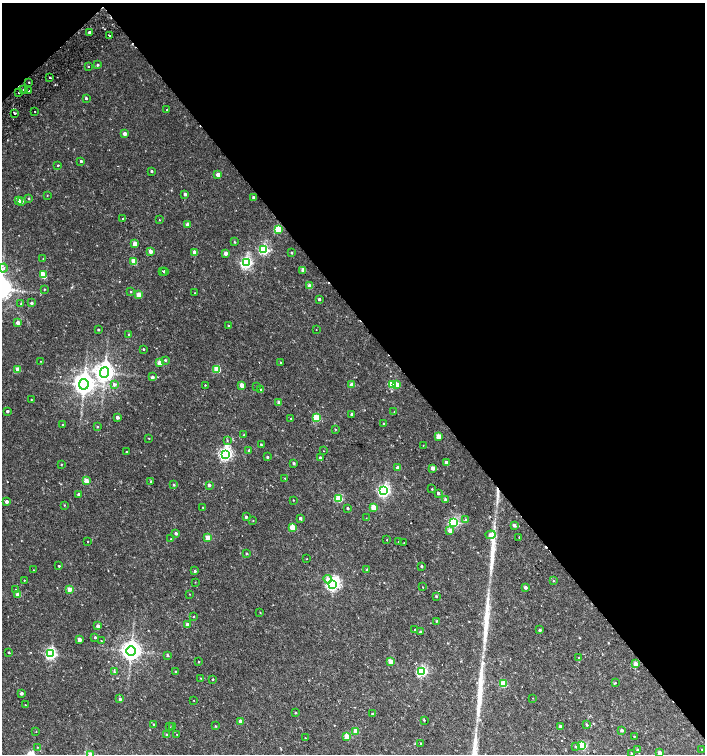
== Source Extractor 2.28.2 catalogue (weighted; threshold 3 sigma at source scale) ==
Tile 3 of 4 x 4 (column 3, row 1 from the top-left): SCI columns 3003-4407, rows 4566-6069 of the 6068 x 6115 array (HDU 1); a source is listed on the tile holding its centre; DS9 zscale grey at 2 x 2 block average (1 PNG px = mean of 2 x 2 image px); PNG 707 x 756 px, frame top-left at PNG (2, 3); each listed source drawn as its Kron ellipse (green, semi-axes under 4 px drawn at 4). Shown black and unused: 43% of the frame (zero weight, under 2 of 3 exposures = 3% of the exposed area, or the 3 px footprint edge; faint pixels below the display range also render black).
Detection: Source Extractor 2.28.2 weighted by HDU 2 'WHT'; one run over the whole footprint, this tile lists its part. Background 0.0101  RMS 0.0028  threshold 0.0126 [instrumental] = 3 sigma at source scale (4.5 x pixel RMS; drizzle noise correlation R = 1.50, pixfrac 1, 0.0396/0.0396 arcsec/px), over >= 5 px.
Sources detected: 226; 8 cosmic-ray / hot-pixel residue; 3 long thin detections or spike segments (spike, bleed or trail) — neither listed nor drawn; the other 215 listed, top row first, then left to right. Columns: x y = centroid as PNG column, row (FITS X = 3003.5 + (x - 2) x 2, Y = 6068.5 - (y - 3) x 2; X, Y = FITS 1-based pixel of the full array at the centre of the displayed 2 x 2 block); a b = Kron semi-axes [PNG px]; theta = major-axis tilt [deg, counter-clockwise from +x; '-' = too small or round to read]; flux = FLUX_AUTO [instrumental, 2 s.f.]
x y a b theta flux
89 32 3 3 - 1.3
109 36 2 2 - 2.8
97 65 3 2 - 0.75
88 66 2 2 - 0.44
50 77 2 2 - 2.6
29 82 2 2 - 0.78
23 89 3 2 - 3.2
29 91 2 2 - 1.3
19 93 2 2 - 2.5
86 98 2 2 - 0.94
167 110 2 2 - 0.4
35 112 2 2 - 0.69
15 113 2 2 - 1.7
125 133 3 2 - 3.5
81 161 2 2 - 1.1
58 165 2 2 - 0.5
152 171 2 2 - 0.91
218 174 2 2 - 5.1
185 194 2 2 - 1.9
47 195 3 2 - 0.24
253 197 2 2 - 1.4
29 198 2 2 - 0.53
18 200 2 2 - 4.2
21 201 2 2 - 3.6
123 219 2 2 - 0.66
159 220 2 2 - 0.3
188 224 2 2 - 4.8
278 229 3 3 - 27
234 242 3 2 - 0.56
135 244 3 2 - 7.3
264 250 3 3 - 62
150 251 2 2 - 5.9
195 252 3 2 - 6.4
226 253 2 2 - 4.7
291 253 2 2 - 0.57
43 259 2 2 - 0.24
134 261 3 3 - 14
246 263 4 3 - 110
4 268 4 3 - 1.1
303 270 3 2 - 4
163 271 2 2 - 2.3
165 271 2 2 - 1.6
43 275 3 3 - 21
309 286 3 2 - 5.4
44 289 2 2 - 0.43
130 292 2 2 - 0.5
195 293 2 2 - 0.3
138 295 3 2 - 11
319 299 2 2 - 1.6
32 303 2 2 - 1.2
21 304 3 2 - 0.52
18 322 2 2 - 4.4
229 326 2 2 - 1.2
98 329 2 2 - 0.67
316 330 2 2 - 0.44
129 334 3 2 - 0.7
144 349 2 2 - 0.59
165 360 3 3 - 0.75
40 361 2 2 - 0.21
160 363 3 2 - 9.4
280 363 3 2 - 0.56
18 369 3 2 - 7
217 369 3 3 - 22
104 372 5 4 - 370
152 377 3 2 - 1.5
84 384 5 5 - 470
114 384 3 3 - 1.7
352 384 2 2 - 6.6
393 384 3 3 - 28
205 385 2 2 - 0.37
242 385 3 2 - 8.1
397 385 3 3 - 6.1
256 386 2 2 - 0.55
261 390 2 2 - 0.54
31 399 2 2 - 0.29
279 403 2 2 - 4.3
7 411 2 2 - 1.2
394 412 2 2 - 0.23
352 414 2 2 - 1.2
117 417 2 2 - 2.5
291 418 2 2 - 0.93
317 418 3 3 - 24
384 424 2 2 - 0.52
63 425 2 2 - 0.48
97 427 2 2 - 0.51
335 429 2 2 - 0.39
244 435 2 2 - 0.37
438 436 3 3 - 11
149 438 2 2 - 0.31
227 440 3 2 - 0.39
261 444 2 2 - 0.63
423 446 2 2 - 0.32
249 450 2 2 - 1.2
323 451 2 2 - 0.2
126 452 2 2 - 0.38
225 454 4 4 - 150
267 457 2 2 - 0.87
320 458 2 2 - 1
294 463 3 2 - 1.1
446 463 3 2 - 4
61 464 3 2 - 0.37
398 468 2 2 - 4.4
433 468 3 2 - 4.5
285 478 2 2 - 0.31
86 481 3 2 - 9.3
151 481 3 3 - 0.68
174 485 3 3 - 0.66
209 485 2 2 - 2
432 489 3 2 - 0.39
384 491 4 4 - 120
438 493 2 2 - 1.5
79 494 2 2 - 1.2
338 498 3 3 - 29
293 500 2 2 - 0.32
446 500 2 2 - 2.2
7 501 2 2 - 3.1
64 505 2 2 - 0.38
203 507 2 2 - 0.38
374 507 3 3 - 13
348 508 2 2 - 0.83
246 517 2 2 - 1.4
300 518 2 2 - 1.4
366 518 2 2 - 0.58
466 520 3 3 - 1.8
253 521 2 2 - 0.28
453 522 3 3 - 66
514 525 3 2 - 2.1
292 527 3 3 - 13
450 531 3 3 - 4.2
176 533 2 2 - 1.6
490 535 5 3 - 4.5
519 537 2 2 - 0.7
208 538 3 2 - 8.8
171 539 2 2 - 0.26
387 540 2 2 - 0.91
87 542 2 2 - 0.66
399 542 2 2 - 0.66
404 543 2 2 - 0.79
247 553 3 3 - 0.54
307 559 2 2 - 0.58
59 566 2 2 - 18
421 566 3 2 - 0.77
34 570 2 2 - 0.33
367 570 3 3 - 0.9
195 571 2 2 - 0.95
328 579 4 4 - 3.8
24 580 2 2 - 0.36
553 580 3 2 - 0.32
195 582 2 2 - 0.24
333 584 4 4 - 160
423 587 2 2 - 0.86
525 587 2 2 - 2.3
69 589 2 2 - 8.6
15 590 2 2 - 0.68
18 594 2 2 - 6
190 594 2 2 - 0.24
436 596 3 2 - 0.67
260 612 3 2 - 0.27
193 616 2 2 - 0.39
436 621 3 2 - 0.39
187 625 2 2 - 4.4
98 626 2 2 - 2.4
414 630 2 2 - 0.62
540 630 2 2 - 1.3
421 632 2 2 - 1.7
95 637 2 2 - 1
79 639 2 2 - 4.9
101 640 2 2 - 0.35
131 651 5 4 - 420
9 652 2 2 - 0.46
51 654 3 3 - 91
167 655 3 2 - 0.74
579 658 2 2 - 0.87
391 661 3 2 - 7.3
198 662 2 2 - 0.41
635 664 3 2 - 7.2
114 671 3 3 - 0.55
176 671 2 2 - 0.46
421 671 3 3 - 71
201 678 2 2 - 0.31
213 679 2 2 - 1.8
615 683 3 2 - 0.44
503 684 3 3 - 16
21 693 2 2 - 1.8
533 698 2 2 - 0.45
120 699 3 2 - 1.3
194 700 2 2 - 0.79
25 705 2 2 - 0.29
295 713 2 2 - 0.64
372 714 2 2 - 0.57
424 720 3 2 - 0.46
240 721 3 2 - 2.5
154 724 2 2 - 0.5
587 725 3 2 - 0.79
215 726 2 2 - 0.44
560 726 2 2 - 2
169 727 2 2 - 0.37
172 727 3 2 - 0.41
622 730 2 2 - 1.4
356 731 3 2 - 7
36 732 2 2 - 0.25
177 734 2 2 - 0.24
167 735 2 2 - 1.4
347 736 3 3 - 14
634 736 2 2 - 0.43
305 738 2 2 - 0.25
421 744 2 2 - 0.38
576 746 3 3 - 0.8
582 746 3 3 - 29
37 747 2 2 - 0.33
637 749 3 3 - 0.68
702 749 2 2 - 0.29
660 753 2 2 - 4.2
90 754 3 2 - 7.9
631 754 2 2 - 0.57
Isophote crosses this tile's border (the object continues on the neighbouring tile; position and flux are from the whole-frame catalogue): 2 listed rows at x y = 660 753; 90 754
Diffuse or blended objects may show on this block-average render without a row.